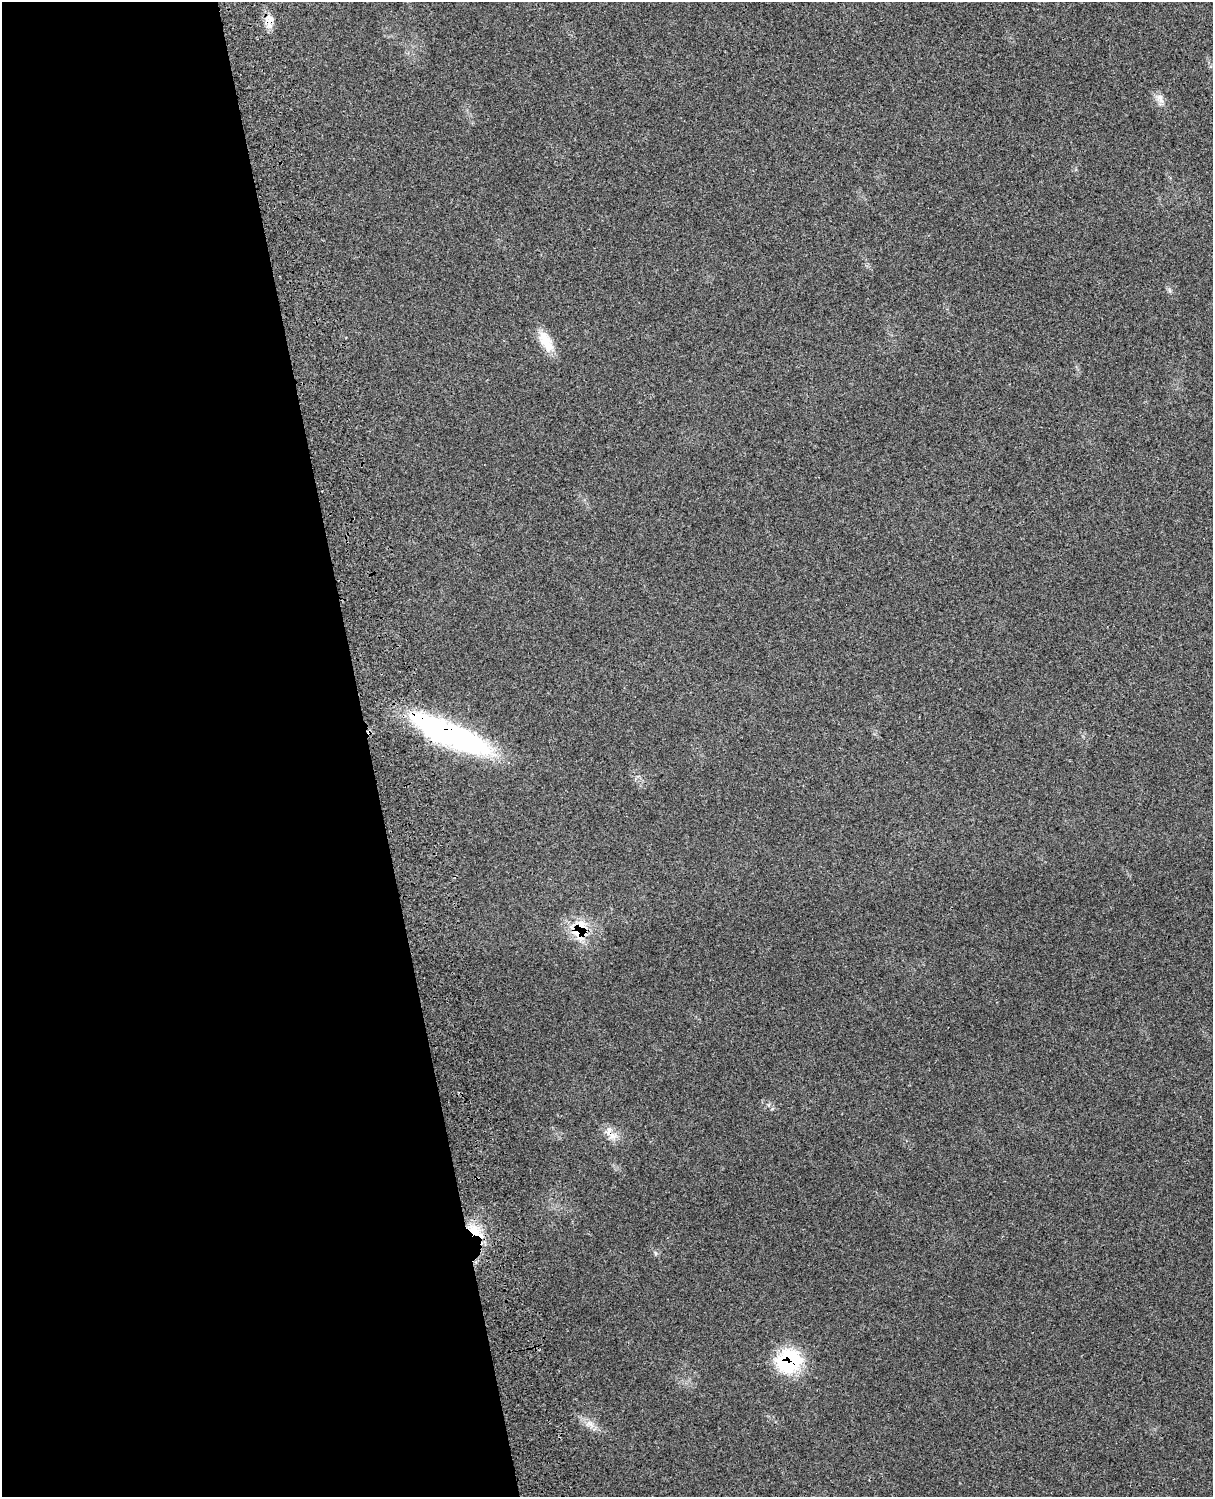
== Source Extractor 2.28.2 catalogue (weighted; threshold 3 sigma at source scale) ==
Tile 5 of 4 x 3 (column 1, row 2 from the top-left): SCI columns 117-1327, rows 1659-3153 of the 5085 x 4920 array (HDU 1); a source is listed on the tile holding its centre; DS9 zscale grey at full resolution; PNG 1215 x 1499 px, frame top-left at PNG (2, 2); no overlay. Shown black and unused: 30% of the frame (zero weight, under 3 of 4 exposures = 6% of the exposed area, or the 3 px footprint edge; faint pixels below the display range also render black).
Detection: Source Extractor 2.28.2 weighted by HDU 2 'WHT'; one run over the whole footprint, this tile lists its part. Background 0.27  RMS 0.0091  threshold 0.0411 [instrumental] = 3 sigma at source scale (4.5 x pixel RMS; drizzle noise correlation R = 1.50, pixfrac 1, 0.05/0.05 arcsec/px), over >= 5 px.
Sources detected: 10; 1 inside a brighter listed object's ellipse — not listed separately; the other 9 listed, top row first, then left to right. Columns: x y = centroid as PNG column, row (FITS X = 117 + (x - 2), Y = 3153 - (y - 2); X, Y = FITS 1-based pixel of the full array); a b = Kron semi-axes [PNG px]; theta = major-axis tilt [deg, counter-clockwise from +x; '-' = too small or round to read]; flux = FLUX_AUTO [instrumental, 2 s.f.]
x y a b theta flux
268 19 13 11 89 8.5
1160 98 15 8 -66 5.8
546 341 25 14 -64 18
450 734 92 23 -23 190
578 931 24 20 -6 28
612 1135 14 9 -45 9
475 1231 23 12 -43 20
789 1361 31 27 28 59
590 1424 14 6 -36 6.1
Overlapping masked pixels (flux is a lower limit): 6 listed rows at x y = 268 19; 450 734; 578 931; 612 1135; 475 1231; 789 1361